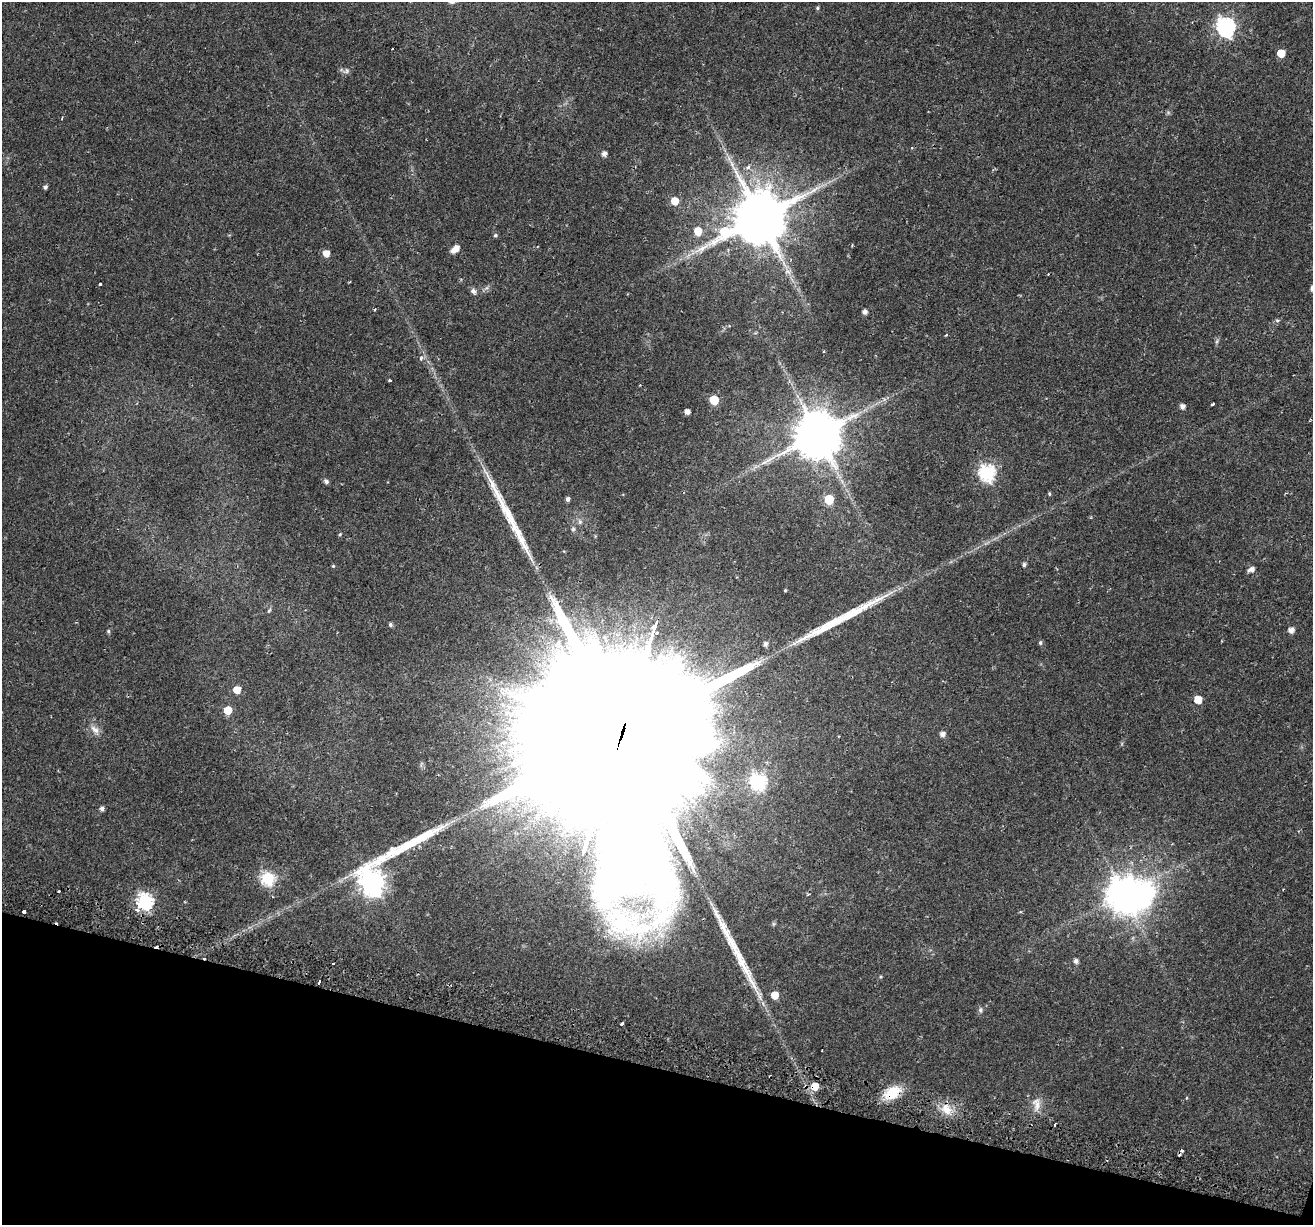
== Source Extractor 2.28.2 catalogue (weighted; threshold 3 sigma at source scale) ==
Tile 15 of 4 x 4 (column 3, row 4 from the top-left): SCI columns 2699-4009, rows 355-1577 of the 5386 x 5541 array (HDU 1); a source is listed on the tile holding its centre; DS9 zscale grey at full resolution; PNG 1315 x 1227 px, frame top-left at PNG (2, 2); no overlay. Shown black and unused: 13% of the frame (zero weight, under 2 of 3 exposures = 5% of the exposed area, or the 3 px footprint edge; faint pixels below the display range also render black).
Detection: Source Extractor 2.28.2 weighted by HDU 2 'WHT'; one run over the whole footprint, this tile lists its part. Background 0.021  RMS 0.003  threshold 0.0135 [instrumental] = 3 sigma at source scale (4.5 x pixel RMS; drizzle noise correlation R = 1.50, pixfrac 1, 0.0396/0.0396 arcsec/px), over >= 5 px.
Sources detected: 81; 1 too faint to see at this stretch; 1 inside a brighter object's white glare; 5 cosmic-ray / hot-pixel residue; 3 long thin detections or spike segments (spike, bleed or trail) — not listed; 1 inside a brighter listed object's ellipse — not listed separately; the other 70 listed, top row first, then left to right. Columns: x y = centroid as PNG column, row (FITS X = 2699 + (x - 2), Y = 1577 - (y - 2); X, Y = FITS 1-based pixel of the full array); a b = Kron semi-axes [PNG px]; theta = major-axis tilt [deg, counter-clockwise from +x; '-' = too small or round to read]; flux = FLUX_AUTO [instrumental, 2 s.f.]
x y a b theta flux
817 8 5 4 - 0.39
1226 27 8 7 - 110
1281 53 5 5 - 6.2
347 70 7 5 -71 0.66
604 154 5 4 - 1.4
732 164 9 5 -60 1
748 167 6 5 - 0.63
45 187 5 4 - 0.67
674 201 6 6 - 4.8
760 218 17 14 30 2100
698 231 7 6 - 4.5
495 235 6 4 22 0.46
456 248 7 6 - 2.3
326 253 5 5 - 3.1
788 272 8 5 -30 1
100 284 3 3 - 0.65
473 291 10 6 -62 1
375 309 3 3 - 0.47
865 312 5 4 - 1.2
1277 320 7 5 6 0.51
946 335 4 3 - 0.27
421 358 5 4 - 0.84
389 380 3 3 - 0.48
714 400 6 5 - 12
1213 404 3 3 - 0.61
1182 406 5 5 - 1.4
687 412 4 4 - 1.6
817 434 13 12 - 1500
987 472 7 7 - 66
326 481 5 4 - 0.9
1049 494 4 4 - 0.34
568 499 5 4 - 0.86
829 500 6 6 - 12
573 529 6 6 - 0.58
340 534 4 4 - 0.36
1024 565 5 4 - 0.66
333 566 4 4 - 0.33
1251 569 7 5 20 1.3
785 590 4 3 - 0.33
269 610 6 3 21 0.34
390 624 5 5 - 0.58
1291 630 5 5 - 1.7
108 631 5 5 - 0.44
1040 643 5 5 - 0.55
765 644 5 5 - 0.94
237 690 5 5 - 4.4
1198 700 6 5 - 5.1
228 710 5 5 - 6.4
95 729 14 8 -44 1.9
942 734 5 5 - 1.4
620 739 161 35 73 75000
758 781 7 7 - 64
102 808 5 4 - 1
268 878 6 6 - 41
374 881 42 12 45 260
1123 894 11 10 - 630
145 901 8 7 - 63
24 911 4 3 - 1.5
1076 961 5 5 - 1.1
333 964 3 3 - 0.58
319 982 4 3 - 2.1
775 995 5 5 - 4.2
980 1010 7 6 - 0.69
622 1024 3 3 - 1.1
822 1050 2 2 - 0.25
815 1086 5 5 - 5
892 1093 14 10 32 10
1037 1105 20 9 86 2.7
946 1109 17 12 -60 4.4
1055 1125 3 3 - 1.7
Overlapping masked pixels (flux is a lower limit): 3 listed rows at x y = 620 739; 815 1086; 892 1093